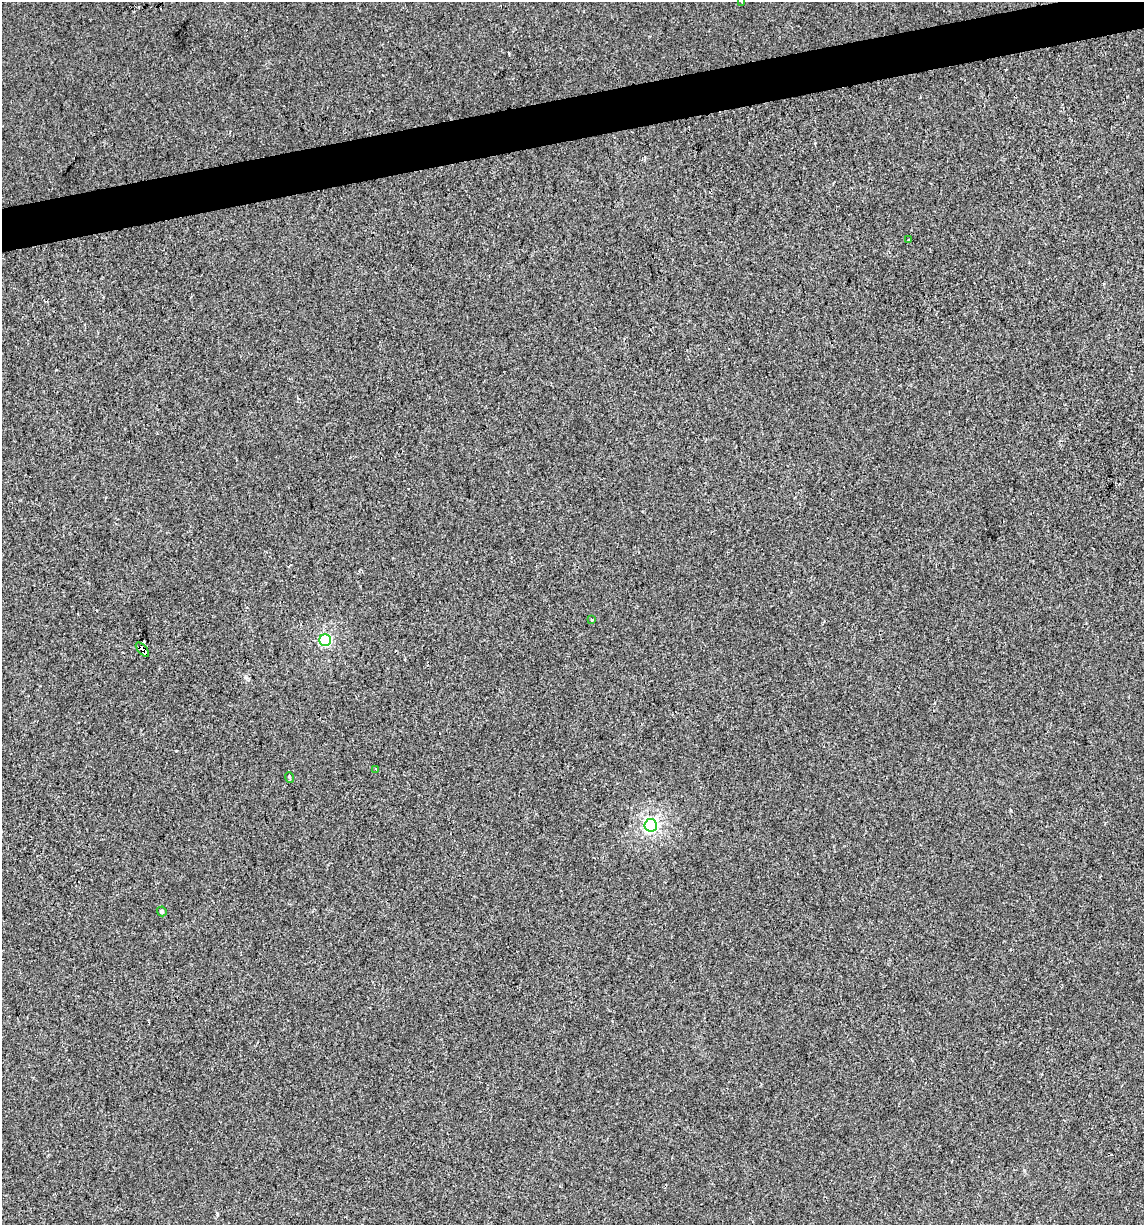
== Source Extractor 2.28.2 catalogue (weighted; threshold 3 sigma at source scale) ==
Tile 10 of 4 x 4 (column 2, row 3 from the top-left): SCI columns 1171-2312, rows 1225-2447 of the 4671 x 4894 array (HDU 1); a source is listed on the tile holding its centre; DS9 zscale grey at full resolution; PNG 1146 x 1227 px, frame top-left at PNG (2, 2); each listed source drawn as its Kron ellipse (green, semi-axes under 4 px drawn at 4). Shown black and unused: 3% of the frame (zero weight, under 2 of 3 exposures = <1% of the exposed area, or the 3 px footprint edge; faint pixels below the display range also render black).
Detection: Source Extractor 2.28.2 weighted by HDU 2 'WHT'; one run over the whole footprint, this tile lists its part. Background -4.44e-04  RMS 0.0042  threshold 0.0188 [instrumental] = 3 sigma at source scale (4.5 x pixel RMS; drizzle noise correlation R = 1.50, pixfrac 1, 0.0396/0.0396 arcsec/px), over >= 5 px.
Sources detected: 11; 2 cosmic-ray / hot-pixel residue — neither listed nor drawn; the other 9 listed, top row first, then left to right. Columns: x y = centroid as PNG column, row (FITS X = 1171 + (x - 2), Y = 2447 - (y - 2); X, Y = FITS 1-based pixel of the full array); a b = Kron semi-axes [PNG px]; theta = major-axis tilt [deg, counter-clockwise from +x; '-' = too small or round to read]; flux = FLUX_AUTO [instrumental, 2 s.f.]
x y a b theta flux
742 2 3 3 - 0.98
909 240 3 2 - 0.87
592 620 3 3 - 0.6
325 640 6 6 - 52
142 650 9 4 -48 1200
376 769 3 2 - 0.42
290 778 5 2 - 0.47
651 825 6 6 - 110
162 911 5 4 - 0.88
Overlapping masked pixels (flux is a lower limit): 1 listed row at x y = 142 650
Isophote crosses this tile's border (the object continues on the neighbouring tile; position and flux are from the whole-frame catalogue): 1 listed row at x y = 742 2